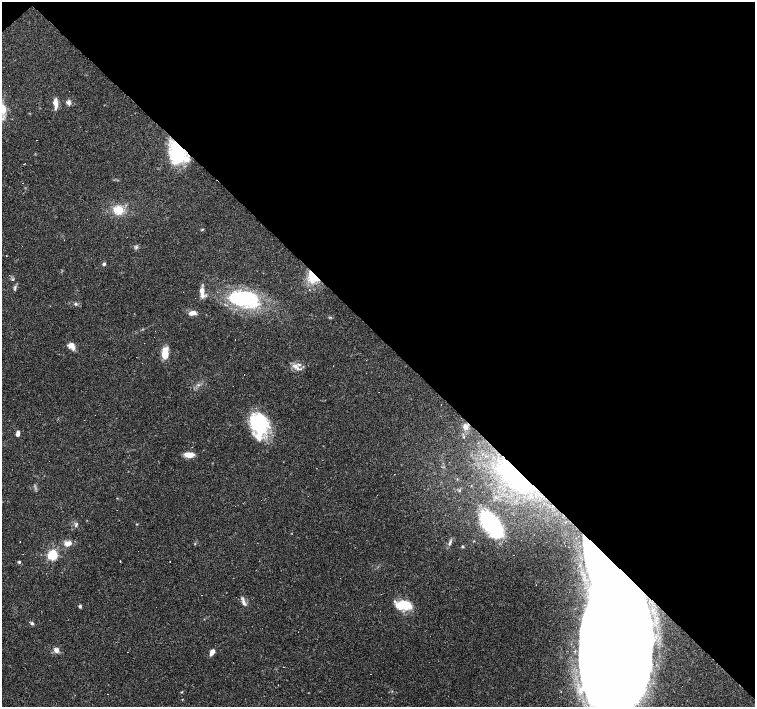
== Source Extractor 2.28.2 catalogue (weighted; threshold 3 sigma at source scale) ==
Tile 3 of 4 x 4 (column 3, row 1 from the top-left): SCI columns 3010-4514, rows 4377-5785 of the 6018 x 6000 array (HDU 1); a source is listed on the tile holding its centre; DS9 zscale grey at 2 x 2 block average (1 PNG px = mean of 2 x 2 image px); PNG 757 x 709 px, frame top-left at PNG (2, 2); no overlay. Shown black and unused: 48% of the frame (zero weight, under 3 of 4 exposures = <1% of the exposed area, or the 3 px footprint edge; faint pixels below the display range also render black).
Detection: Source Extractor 2.28.2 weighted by HDU 2 'WHT'; one run over the whole footprint, this tile lists its part. Background 0.105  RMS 0.0053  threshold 0.0237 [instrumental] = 3 sigma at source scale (4.5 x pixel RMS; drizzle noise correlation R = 1.50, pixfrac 1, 0.0396/0.0396 arcsec/px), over >= 5 px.
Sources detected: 79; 4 too faint to see at this stretch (2 x 2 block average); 9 inside a brighter object's white glare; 13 cosmic-ray / hot-pixel residue — not listed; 7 inside a brighter listed object's ellipse — not listed separately; the other 46 listed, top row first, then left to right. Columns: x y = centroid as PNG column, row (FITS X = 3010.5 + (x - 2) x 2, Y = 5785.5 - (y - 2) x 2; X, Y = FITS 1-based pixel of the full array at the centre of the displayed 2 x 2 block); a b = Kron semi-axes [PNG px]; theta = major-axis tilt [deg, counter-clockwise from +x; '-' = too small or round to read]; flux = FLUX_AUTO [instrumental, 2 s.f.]
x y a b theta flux
69 102 6 6 - 4
55 103 9 4 -87 13
178 149 27 16 -89 63
24 164 2 2 - 0.63
118 210 11 9 -10 21
202 229 4 2 - 0.96
136 247 4 2 - 1.6
104 264 4 4 - 2.1
312 277 16 11 -55 24
15 288 7 3 84 2.2
202 290 5 4 - 7.9
244 298 33 18 -15 100
76 304 4 3 - 1.9
192 313 10 5 5 6.7
235 340 2 2 - 0.59
71 345 8 8 - 6.8
165 355 11 7 -82 16
295 366 6 5 - 5.7
259 424 24 16 -80 90
465 427 6 5 - 6.6
18 434 4 4 - 3.5
464 437 2 2 - 0.51
189 455 11 6 -1 11
518 478 53 22 -27 160
77 524 5 4 - 2.1
136 524 4 2 - 0.69
493 526 38 11 -32 57
20 542 2 2 - 0.34
68 543 10 6 6 8.7
450 543 8 3 65 3
462 546 3 3 - 1.2
52 555 4 3 - 120
120 561 2 2 - 9.9
170 561 2 2 - 1.9
19 562 4 3 - 1.6
536 585 3 2 - 1.1
201 595 2 2 - 0.8
243 602 11 4 -72 4.9
403 605 14 8 0 35
80 606 4 3 - 1.9
32 623 4 3 - 2.2
56 650 6 5 - 6.3
212 652 7 4 64 6.4
616 684 65 50 30 2900
278 685 2 2 - 0.56
181 692 3 2 - 0.83
Overlapping masked pixels (flux is a lower limit): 4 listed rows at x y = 178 149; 312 277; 518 478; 616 684
Isophote crosses this tile's border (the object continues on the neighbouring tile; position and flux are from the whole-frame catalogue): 1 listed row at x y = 616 684
Diffuse or blended objects may show on this block-average render without a row.